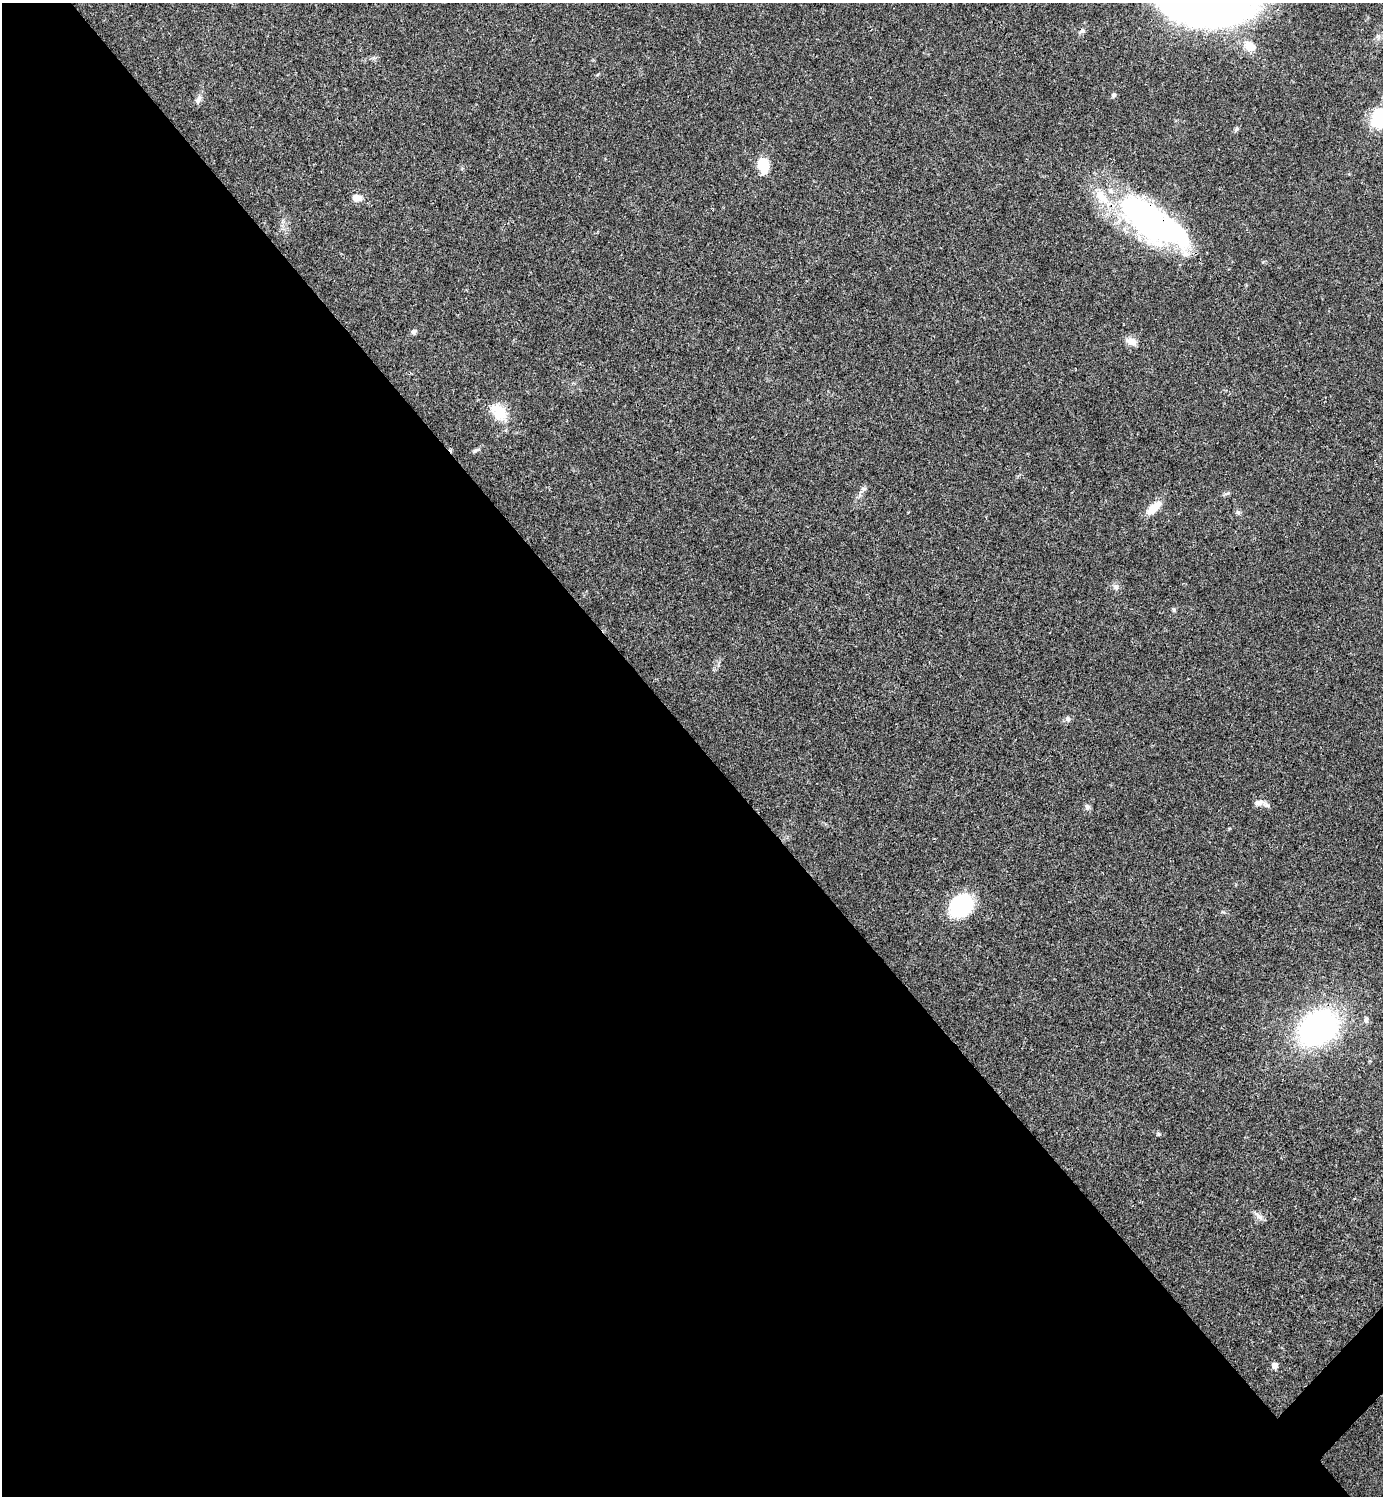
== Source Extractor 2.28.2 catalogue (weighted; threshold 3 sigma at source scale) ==
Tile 9 of 4 x 4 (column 1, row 3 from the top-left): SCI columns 300-1680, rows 1495-2988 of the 5981 x 5981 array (HDU 1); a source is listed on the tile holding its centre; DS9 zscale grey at full resolution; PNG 1385 x 1498 px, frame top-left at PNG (2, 3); no overlay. Shown black and unused: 51% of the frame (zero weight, under 3 of 4 exposures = <1% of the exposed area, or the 3 px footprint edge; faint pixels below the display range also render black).
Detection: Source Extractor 2.28.2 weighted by HDU 2 'WHT'; one run over the whole footprint, this tile lists its part. Background 0.0205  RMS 0.0022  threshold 0.0101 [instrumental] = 3 sigma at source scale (4.5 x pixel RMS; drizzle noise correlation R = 1.50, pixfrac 1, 0.05/0.05 arcsec/px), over >= 5 px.
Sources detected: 33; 4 inside a brighter object's white glare — not listed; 2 inside a brighter listed object's ellipse — not listed separately; the other 27 listed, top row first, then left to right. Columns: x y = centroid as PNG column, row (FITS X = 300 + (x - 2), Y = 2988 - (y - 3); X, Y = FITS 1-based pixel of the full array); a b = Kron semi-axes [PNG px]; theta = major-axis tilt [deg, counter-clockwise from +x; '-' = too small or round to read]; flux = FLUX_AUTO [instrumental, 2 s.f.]
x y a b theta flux
1082 31 8 6 16 0.61
1250 46 17 12 -38 3.4
1114 95 6 5 - 0.55
198 99 14 6 64 1
1382 118 17 13 45 21
1237 129 8 5 42 0.44
763 165 17 11 -80 5.4
357 198 11 8 -5 2
1148 219 87 33 -36 56
414 332 7 6 - 0.67
1131 341 14 9 -21 2
499 412 26 16 -50 5.6
476 450 10 5 32 0.52
863 488 8 4 8 0.44
1154 508 23 10 44 3.3
1238 512 7 5 -66 0.51
1115 587 8 6 -2 0.7
1174 610 6 5 - 0.34
1068 719 7 7 - 0.67
1259 803 12 8 17 1.3
1087 807 8 7 - 0.67
961 906 19 14 43 24
1366 1020 8 6 81 0.74
1318 1028 32 25 32 71
1158 1134 7 5 -21 0.36
1259 1216 16 6 -42 1.1
1275 1365 7 6 - 1.2
Overlapping masked pixels (flux is a lower limit): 1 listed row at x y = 1148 219
Isophote crosses this tile's border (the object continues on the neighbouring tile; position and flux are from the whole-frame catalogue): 1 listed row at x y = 1382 118